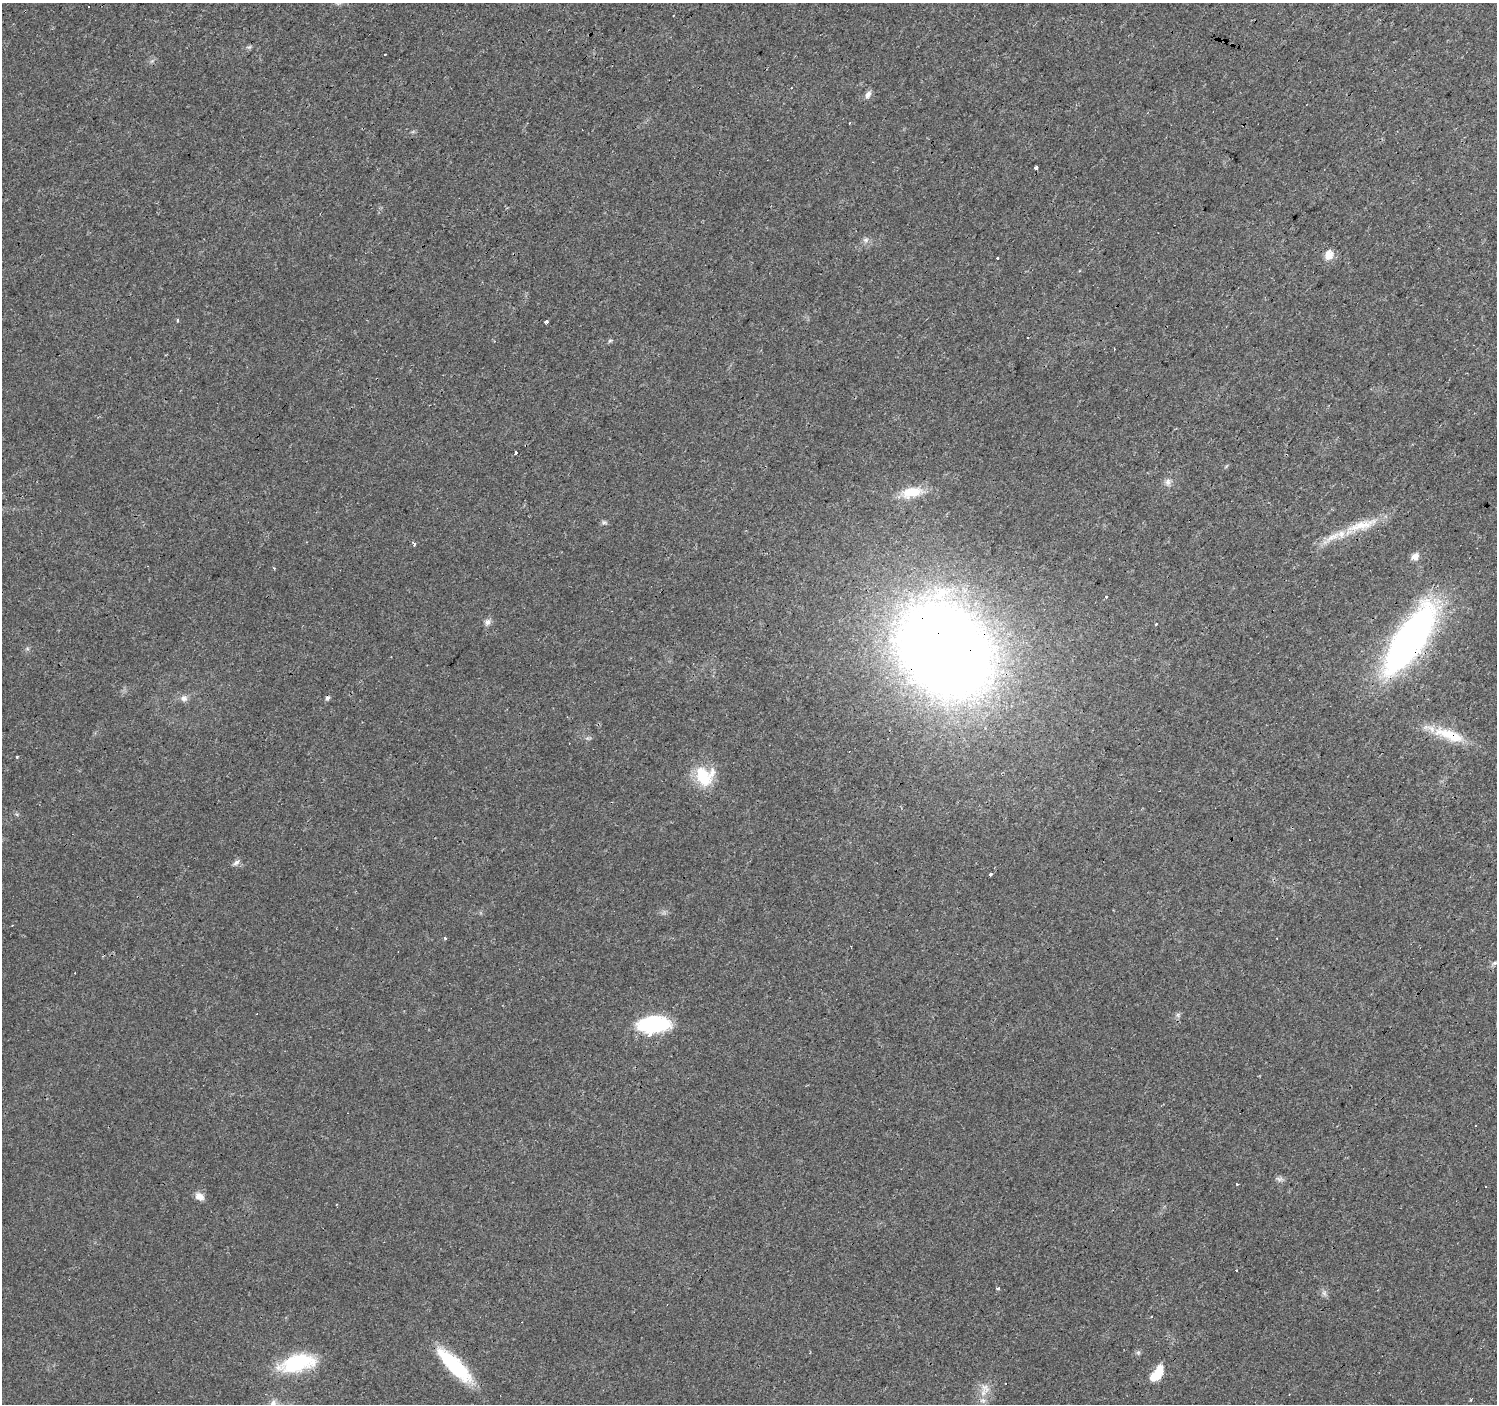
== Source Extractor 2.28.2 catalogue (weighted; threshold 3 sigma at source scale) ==
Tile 10 of 4 x 4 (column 2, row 3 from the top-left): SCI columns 1497-2991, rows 1573-2974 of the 5984 x 6013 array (HDU 1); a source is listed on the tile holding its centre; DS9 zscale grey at full resolution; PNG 1499 x 1406 px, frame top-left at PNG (2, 3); no overlay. Shown black and unused: <1% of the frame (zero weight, under 3 of 4 exposures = <1% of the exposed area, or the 3 px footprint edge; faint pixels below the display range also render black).
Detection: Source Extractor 2.28.2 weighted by HDU 2 'WHT'; one run over the whole footprint, this tile lists its part. Background 0.0294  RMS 0.0034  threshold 0.0154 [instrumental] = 3 sigma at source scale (4.5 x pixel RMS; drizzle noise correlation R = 1.50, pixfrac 1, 0.0396/0.0396 arcsec/px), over >= 5 px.
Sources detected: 61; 1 too faint to see at this stretch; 15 cosmic-ray / hot-pixel residue — not listed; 3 inside a brighter listed object's ellipse — not listed separately; the other 42 listed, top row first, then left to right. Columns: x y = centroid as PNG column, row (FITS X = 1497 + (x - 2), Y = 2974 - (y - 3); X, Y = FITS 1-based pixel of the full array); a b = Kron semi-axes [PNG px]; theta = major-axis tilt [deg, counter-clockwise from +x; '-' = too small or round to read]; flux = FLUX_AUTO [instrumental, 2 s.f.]
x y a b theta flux
89 6 3 3 - 1.2
249 47 6 5 - 0.62
868 95 11 6 61 1.5
1036 167 3 3 - 21
866 240 7 6 - 1.1
1329 255 13 10 83 3.3
997 258 3 3 - 3.6
177 320 3 3 - 0.53
546 322 3 3 - 2.4
610 340 6 4 20 0.49
526 446 3 3 - 3.7
516 453 4 3 - 0.88
1168 482 10 7 -78 1.5
912 492 31 13 9 7.7
604 522 7 5 -15 0.73
1362 525 50 12 16 11
414 543 4 3 - 0.85
1415 556 8 7 - 2.5
1106 597 3 3 - 1.4
488 622 9 7 38 1.5
1410 639 63 22 56 170
945 650 64 49 -50 770
184 698 10 9 - 1.7
327 698 5 5 - 0.81
1446 733 38 13 -9 11
704 776 24 23 - 13
236 862 9 6 37 1.2
990 875 4 3 - 2.5
445 938 4 3 - 0.58
1494 963 8 4 31 0.78
654 1024 33 16 3 27
1279 1179 10 6 -10 1
1486 1187 2 2 - 0.26
199 1196 11 8 -33 2.5
998 1288 3 3 - 1.1
1138 1353 6 6 - 0.66
297 1363 37 17 14 26
455 1365 48 14 -45 23
1157 1374 19 9 54 9.2
983 1392 12 8 68 2.9
1471 1400 3 2 - 0.65
273 1403 9 8 - 1.8
Overlapping masked pixels (flux is a lower limit): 3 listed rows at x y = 526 446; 1410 639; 945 650
Isophote crosses this tile's border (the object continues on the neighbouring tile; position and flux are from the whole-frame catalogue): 1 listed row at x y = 273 1403
Unlisted compact peaks at least as high as the median listed source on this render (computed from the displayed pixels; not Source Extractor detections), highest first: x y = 17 757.